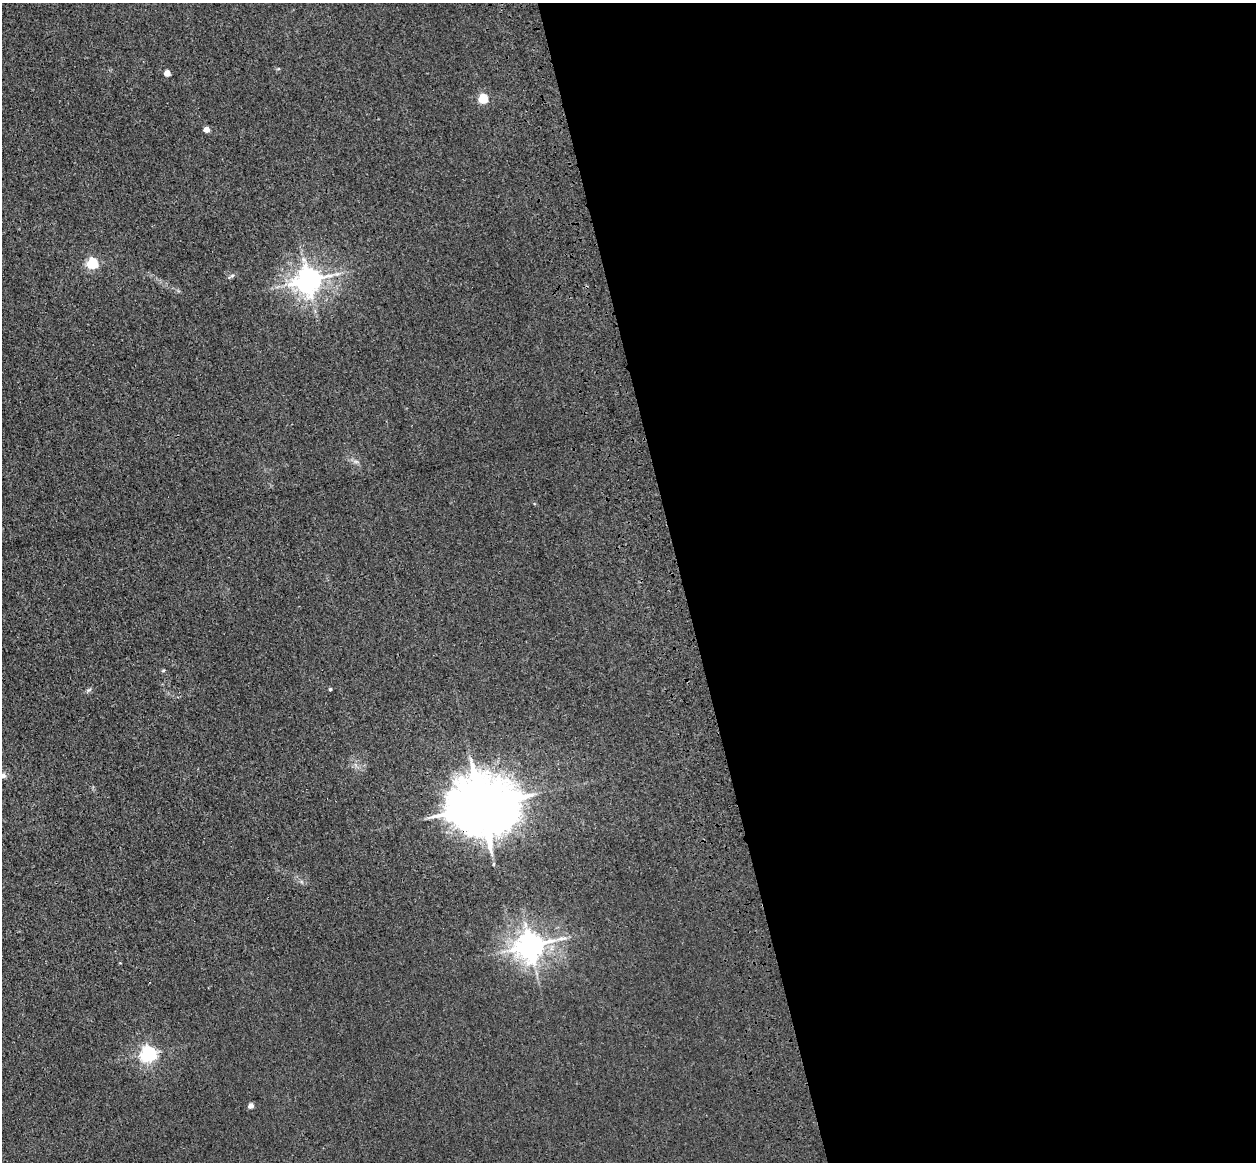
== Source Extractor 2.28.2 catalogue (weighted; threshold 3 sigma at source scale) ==
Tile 8 of 4 x 4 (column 4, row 2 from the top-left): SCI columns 3874-5127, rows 2605-3764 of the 5241 x 5093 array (HDU 1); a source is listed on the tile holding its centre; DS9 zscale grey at full resolution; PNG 1258 x 1164 px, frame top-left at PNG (2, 3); no overlay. Shown black and unused: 46% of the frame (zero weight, under 3 of 4 exposures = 6% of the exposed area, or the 3 px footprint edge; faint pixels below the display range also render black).
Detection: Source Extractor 2.28.2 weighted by HDU 2 'WHT'; one run over the whole footprint, this tile lists its part. Background 0.0213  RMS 0.0051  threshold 0.0228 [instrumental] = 3 sigma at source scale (4.5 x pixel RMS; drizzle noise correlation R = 1.50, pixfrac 1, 0.05/0.05 arcsec/px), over >= 5 px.
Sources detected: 14; all 14 listed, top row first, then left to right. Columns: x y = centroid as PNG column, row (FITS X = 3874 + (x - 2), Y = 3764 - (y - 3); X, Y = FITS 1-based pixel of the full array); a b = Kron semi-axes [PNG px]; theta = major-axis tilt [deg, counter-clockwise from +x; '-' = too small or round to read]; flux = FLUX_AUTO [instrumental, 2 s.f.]
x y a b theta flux
167 73 4 4 - 6.7
483 99 5 5 - 29
206 129 4 4 - 5.4
92 263 5 5 - 56
232 276 7 4 20 0.88
308 280 8 7 - 590
163 671 5 3 - 0.51
330 689 3 3 - 0.68
89 690 7 4 19 0.85
2 776 9 6 1 2.6
481 806 19 16 1 3500
530 946 8 8 - 670
149 1054 6 6 - 160
251 1106 4 4 - 4.1
Overlapping masked pixels (flux is a lower limit): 1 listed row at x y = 481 806
Isophote crosses this tile's border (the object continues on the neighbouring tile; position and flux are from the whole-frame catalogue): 1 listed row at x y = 2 776